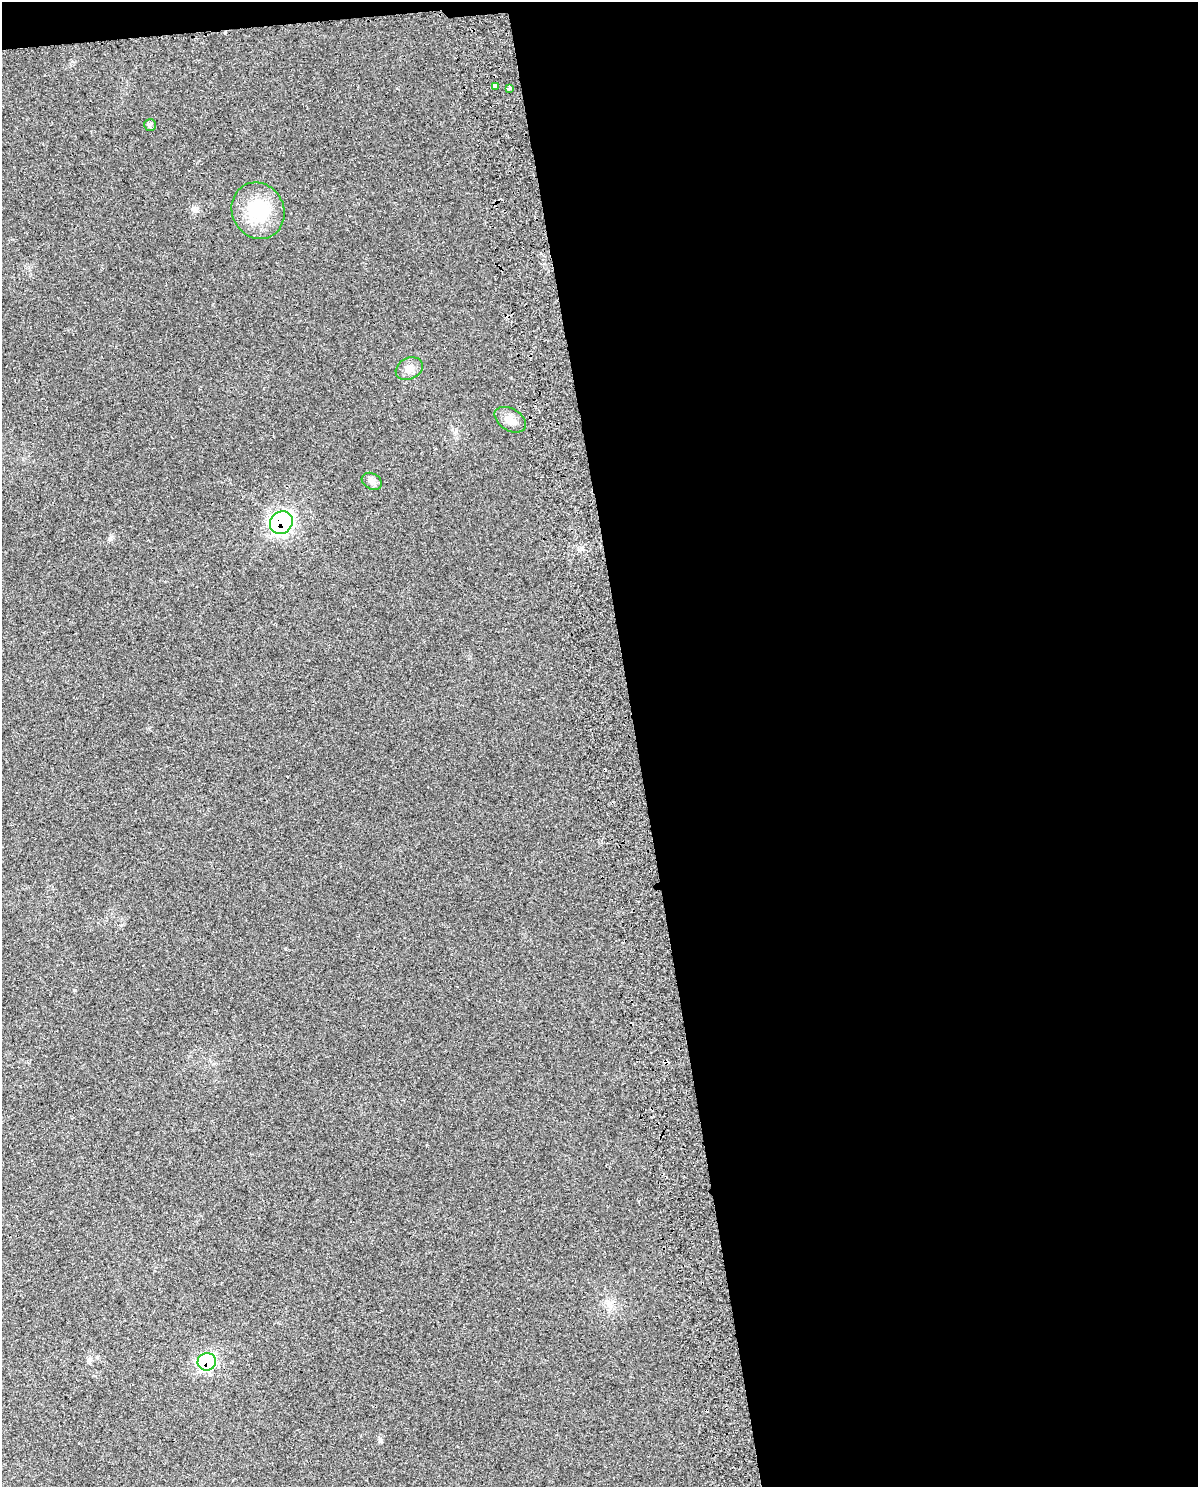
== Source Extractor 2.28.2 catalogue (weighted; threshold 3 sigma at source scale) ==
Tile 4 of 4 x 3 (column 4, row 1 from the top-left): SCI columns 3646-4841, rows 3002-4486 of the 4897 x 4562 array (HDU 1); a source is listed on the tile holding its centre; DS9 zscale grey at full resolution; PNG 1200 x 1489 px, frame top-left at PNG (2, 2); each listed source drawn as its Kron ellipse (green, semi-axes under 4 px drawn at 4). Shown black and unused: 48% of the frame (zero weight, under 2 of 3 exposures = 3% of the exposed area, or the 3 px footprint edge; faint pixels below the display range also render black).
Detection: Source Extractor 2.28.2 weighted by HDU 2 'WHT'; one run over the whole footprint, this tile lists its part. Background 0.0239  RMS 0.0069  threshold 0.0309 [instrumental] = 3 sigma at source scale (4.5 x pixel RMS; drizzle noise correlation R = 1.50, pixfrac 1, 0.0396/0.0396 arcsec/px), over >= 5 px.
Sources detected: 13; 4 cosmic-ray / hot-pixel residue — neither listed nor drawn; the other 9 listed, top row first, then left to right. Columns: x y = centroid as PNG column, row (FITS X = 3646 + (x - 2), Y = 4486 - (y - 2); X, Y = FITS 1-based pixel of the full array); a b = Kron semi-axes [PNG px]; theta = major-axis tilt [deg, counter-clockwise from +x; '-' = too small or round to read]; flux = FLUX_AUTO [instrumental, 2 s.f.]
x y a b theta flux
495 86 4 3 - 5.6
509 88 3 3 - 11
150 125 6 6 - 1.2
258 211 29 26 -63 35
409 369 14 10 27 5.1
510 420 17 11 -31 6.8
372 481 11 8 -29 2.9
281 523 12 10 45 150
207 1362 9 8 - 85
Overlapping masked pixels (flux is a lower limit): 2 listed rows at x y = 281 523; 207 1362